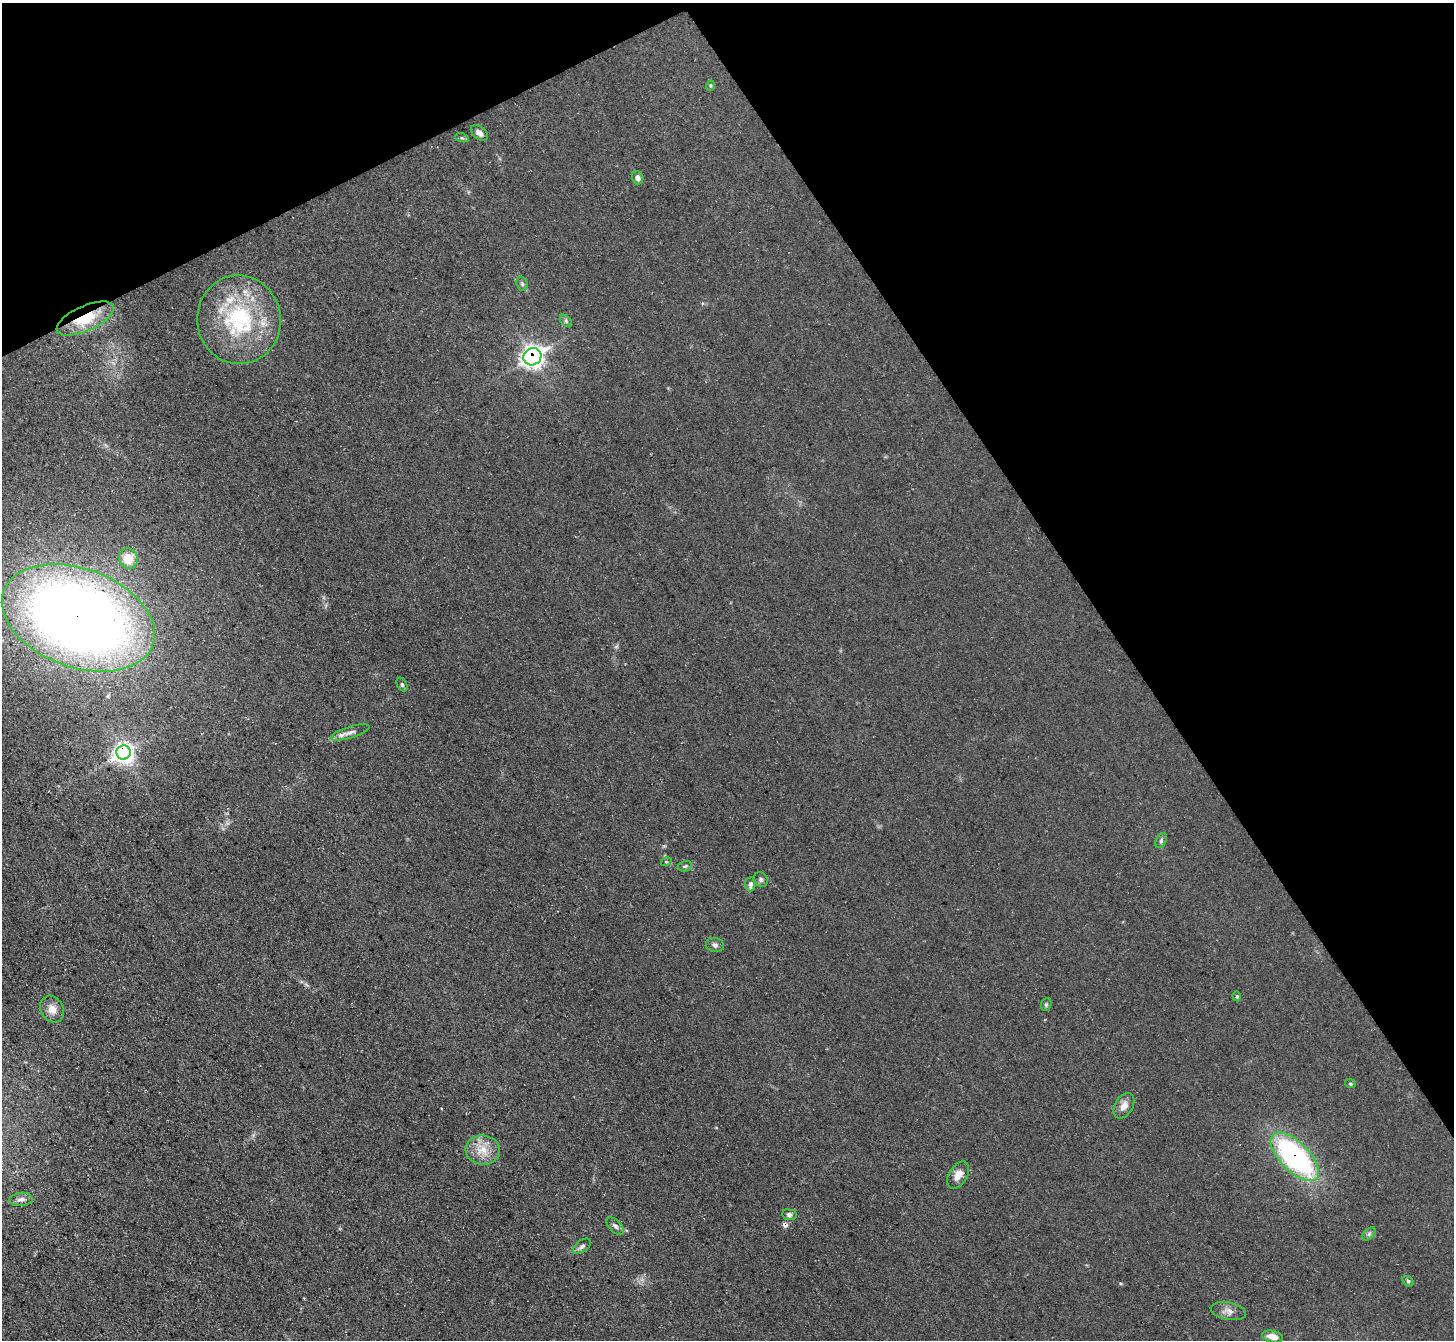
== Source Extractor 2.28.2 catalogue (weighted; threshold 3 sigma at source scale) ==
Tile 3 of 4 x 4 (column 3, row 1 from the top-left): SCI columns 2905-4356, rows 4167-5504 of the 5807 x 5798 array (HDU 1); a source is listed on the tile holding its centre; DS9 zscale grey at full resolution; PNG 1456 x 1342 px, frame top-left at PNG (2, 3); each listed source drawn as its Kron ellipse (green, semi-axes under 4 px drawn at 4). Shown black and unused: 29% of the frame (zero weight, under 3 of 5 exposures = <1% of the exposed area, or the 3 px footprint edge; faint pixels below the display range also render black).
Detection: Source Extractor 2.28.2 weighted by HDU 2 'WHT'; one run over the whole footprint, this tile lists its part. Background 0.0741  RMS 0.0085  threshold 0.0383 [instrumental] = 3 sigma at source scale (4.5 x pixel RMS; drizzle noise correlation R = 1.50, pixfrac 1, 0.05/0.05 arcsec/px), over >= 5 px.
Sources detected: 37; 1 cosmic-ray / hot-pixel residue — neither listed nor drawn; the other 36 listed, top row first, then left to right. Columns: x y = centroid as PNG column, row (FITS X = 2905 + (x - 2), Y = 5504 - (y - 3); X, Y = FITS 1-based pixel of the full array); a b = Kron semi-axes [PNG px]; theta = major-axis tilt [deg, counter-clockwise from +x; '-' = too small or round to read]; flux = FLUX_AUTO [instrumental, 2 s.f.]
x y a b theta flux
710 86 5 3 - 0.92
479 133 10 6 -38 4.4
462 138 7 4 -17 1.4
638 178 6 5 - 4.1
522 284 7 5 -70 1.8
85 319 31 12 24 32
239 320 44 42 -83 95
566 321 7 4 -46 1.5
532 357 9 8 - 420
128 558 10 9 - 15
78 618 79 49 -20 1100
402 684 7 5 -62 1.6
350 732 20 5 17 5
124 752 7 7 - 480
1161 840 8 5 65 1.8
666 862 5 3 - 0.81
685 866 7 5 14 1.4
761 880 8 7 - 2.1
750 884 7 5 88 3
715 945 9 7 -14 2.7
1237 996 5 4 - 1
1046 1004 6 5 - 1.3
52 1009 14 11 -61 8.3
1350 1084 5 3 - 0.9
1124 1106 14 9 60 6.8
483 1150 17 14 -7 14
1295 1157 31 14 -45 170
958 1175 15 9 58 7.5
21 1199 12 6 7 3.9
789 1215 7 5 -7 2.3
615 1226 10 6 -45 2.9
1369 1234 8 5 46 1.7
582 1246 10 5 37 2.6
1408 1281 6 4 -30 1.5
1228 1311 18 8 -11 5.7
1272 1337 10 6 -12 8
Overlapping masked pixels (flux is a lower limit): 5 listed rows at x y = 85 319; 532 357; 78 618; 124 752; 1295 1157